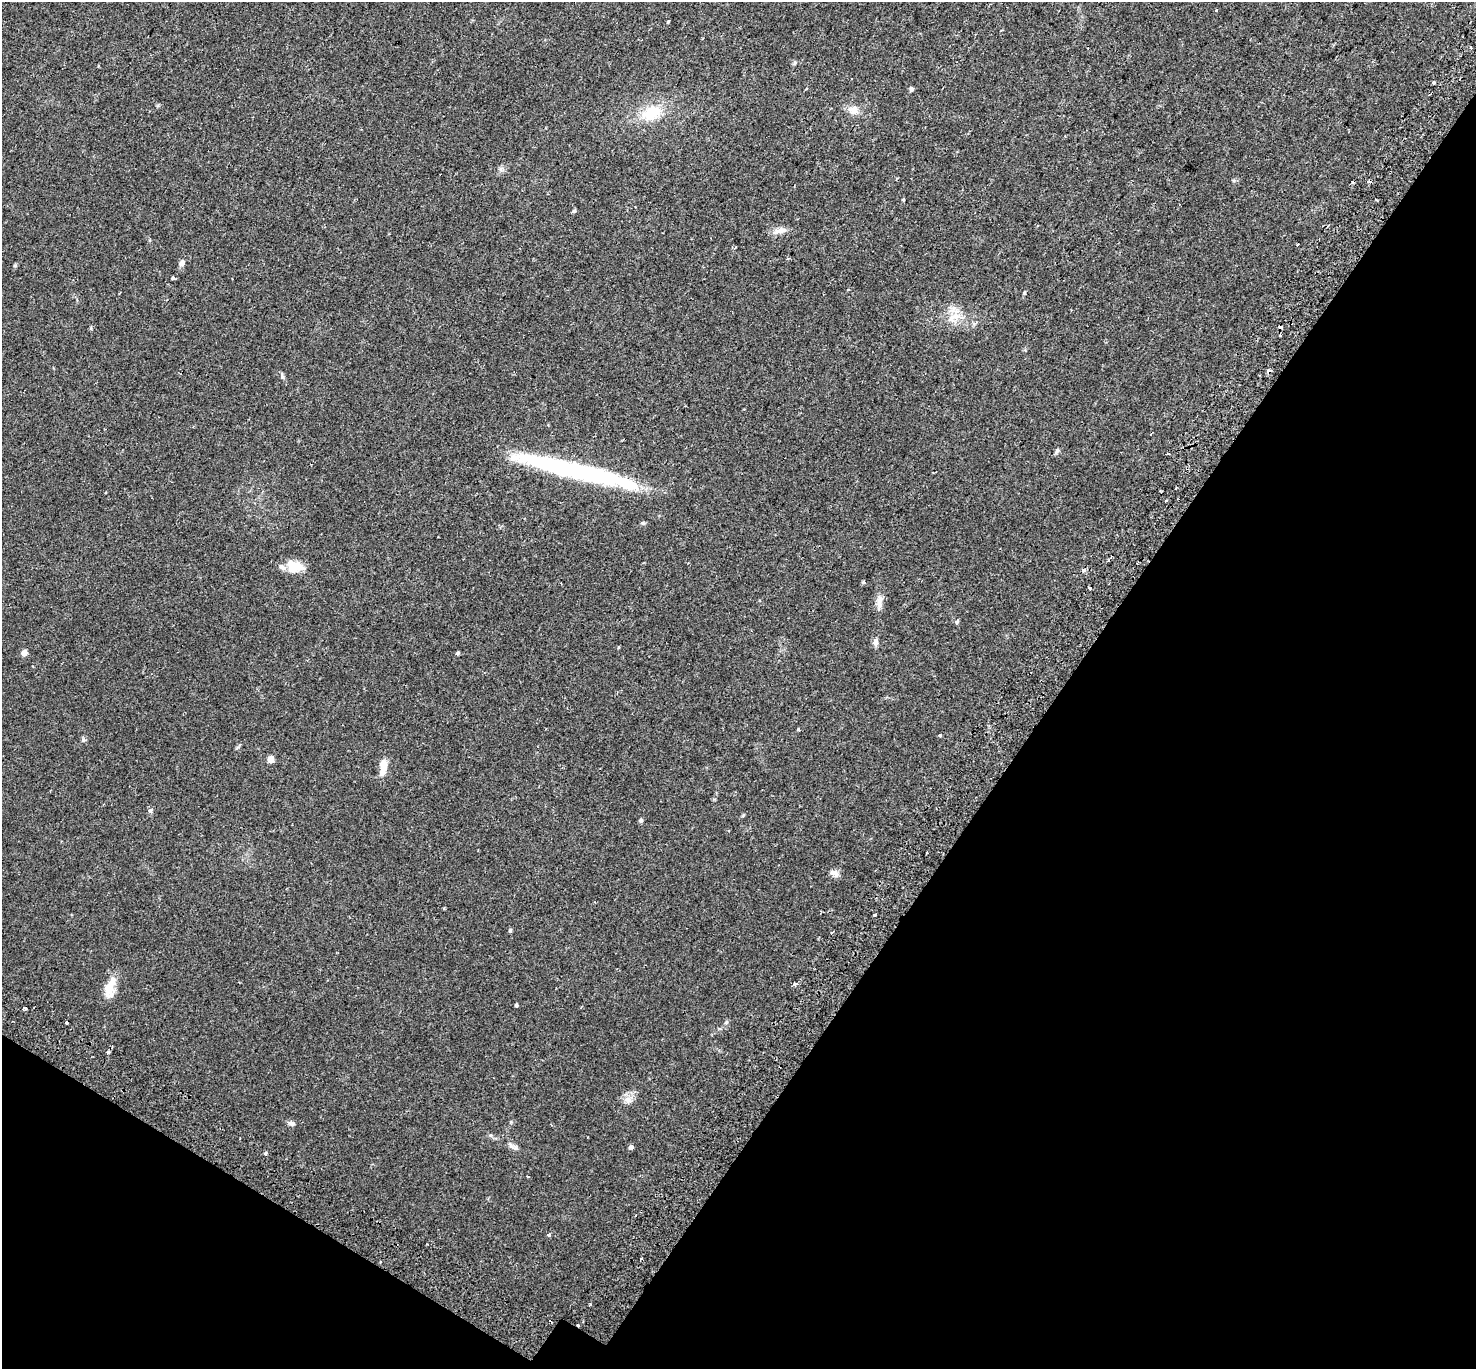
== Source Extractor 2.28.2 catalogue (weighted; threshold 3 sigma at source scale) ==
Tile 15 of 4 x 4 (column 3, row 4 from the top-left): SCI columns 3019-4492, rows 288-1654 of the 6044 x 6110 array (HDU 1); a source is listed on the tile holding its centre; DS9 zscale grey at full resolution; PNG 1478 x 1371 px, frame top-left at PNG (2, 2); no overlay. Shown black and unused: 33% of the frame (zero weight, under 2 of 3 exposures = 5% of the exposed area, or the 3 px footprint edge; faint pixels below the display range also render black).
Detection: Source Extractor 2.28.2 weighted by HDU 2 'WHT'; one run over the whole footprint, this tile lists its part. Background 0.018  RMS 0.0031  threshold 0.0141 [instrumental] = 3 sigma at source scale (4.5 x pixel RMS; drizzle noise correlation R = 1.50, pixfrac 1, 0.0396/0.0396 arcsec/px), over >= 5 px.
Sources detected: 71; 1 inside a brighter object's white glare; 9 cosmic-ray / hot-pixel residue — not listed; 4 inside a brighter listed object's ellipse — not listed separately; the other 57 listed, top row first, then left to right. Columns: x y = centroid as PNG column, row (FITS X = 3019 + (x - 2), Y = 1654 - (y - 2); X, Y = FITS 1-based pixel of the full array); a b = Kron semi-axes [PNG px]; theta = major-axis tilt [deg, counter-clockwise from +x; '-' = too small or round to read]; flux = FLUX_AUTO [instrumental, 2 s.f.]
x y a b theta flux
1216 10 3 3 - 0.63
668 22 4 3 - 0.28
1471 48 3 3 - 1.7
98 66 3 2 - 0.35
1433 83 3 3 - 2.3
911 89 5 4 - 0.73
853 110 12 11 - 2.4
652 113 26 17 26 9.1
574 211 5 5 - 0.41
780 231 18 7 12 2.1
1297 244 3 3 - 1.1
182 263 8 6 49 1
15 266 5 4 - 0.43
173 278 3 3 - 2.1
1024 293 6 4 84 0.36
953 317 18 8 20 3
91 328 6 3 73 0.31
1269 371 4 4 - 1.3
282 376 10 4 -65 0.58
1057 451 8 4 65 0.57
1167 454 4 3 - 2
577 471 98 18 -13 44
1160 491 3 2 - 0.31
1166 500 3 3 - 2.3
295 567 19 14 -7 5.1
1083 569 3 3 - 2.9
863 582 5 3 - 0.32
1090 588 3 3 - 1.7
879 601 21 7 86 2.1
957 622 6 5 - 0.53
875 642 9 6 79 1.2
618 647 3 3 - 0.49
24 653 5 5 - 2.2
457 653 5 4 - 0.44
798 729 3 3 - 0.86
940 735 3 3 - 4.4
83 740 6 4 90 0.48
271 759 5 4 - 3.1
383 768 22 8 84 3.3
150 811 6 5 - 0.74
641 821 5 4 - 0.63
834 873 13 8 -33 1.4
874 915 3 3 - 0.56
510 931 5 4 - 0.52
832 932 4 2 - 0.24
795 983 5 4 - 0.58
109 988 24 11 86 4.5
516 1005 4 3 - 0.41
726 1023 6 3 20 0.38
108 1052 4 3 - 2.2
628 1100 12 10 0 2
292 1123 9 5 -37 0.78
631 1147 4 4 - 0.99
515 1148 6 5 - 0.62
528 1176 4 3 - 0.22
635 1215 3 3 - 0.95
549 1235 4 4 - 0.51
Overlapping masked pixels (flux is a lower limit): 1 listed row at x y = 1269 371
Unlisted compact peaks at least as high as the median listed source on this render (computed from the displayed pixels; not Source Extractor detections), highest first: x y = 265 1153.